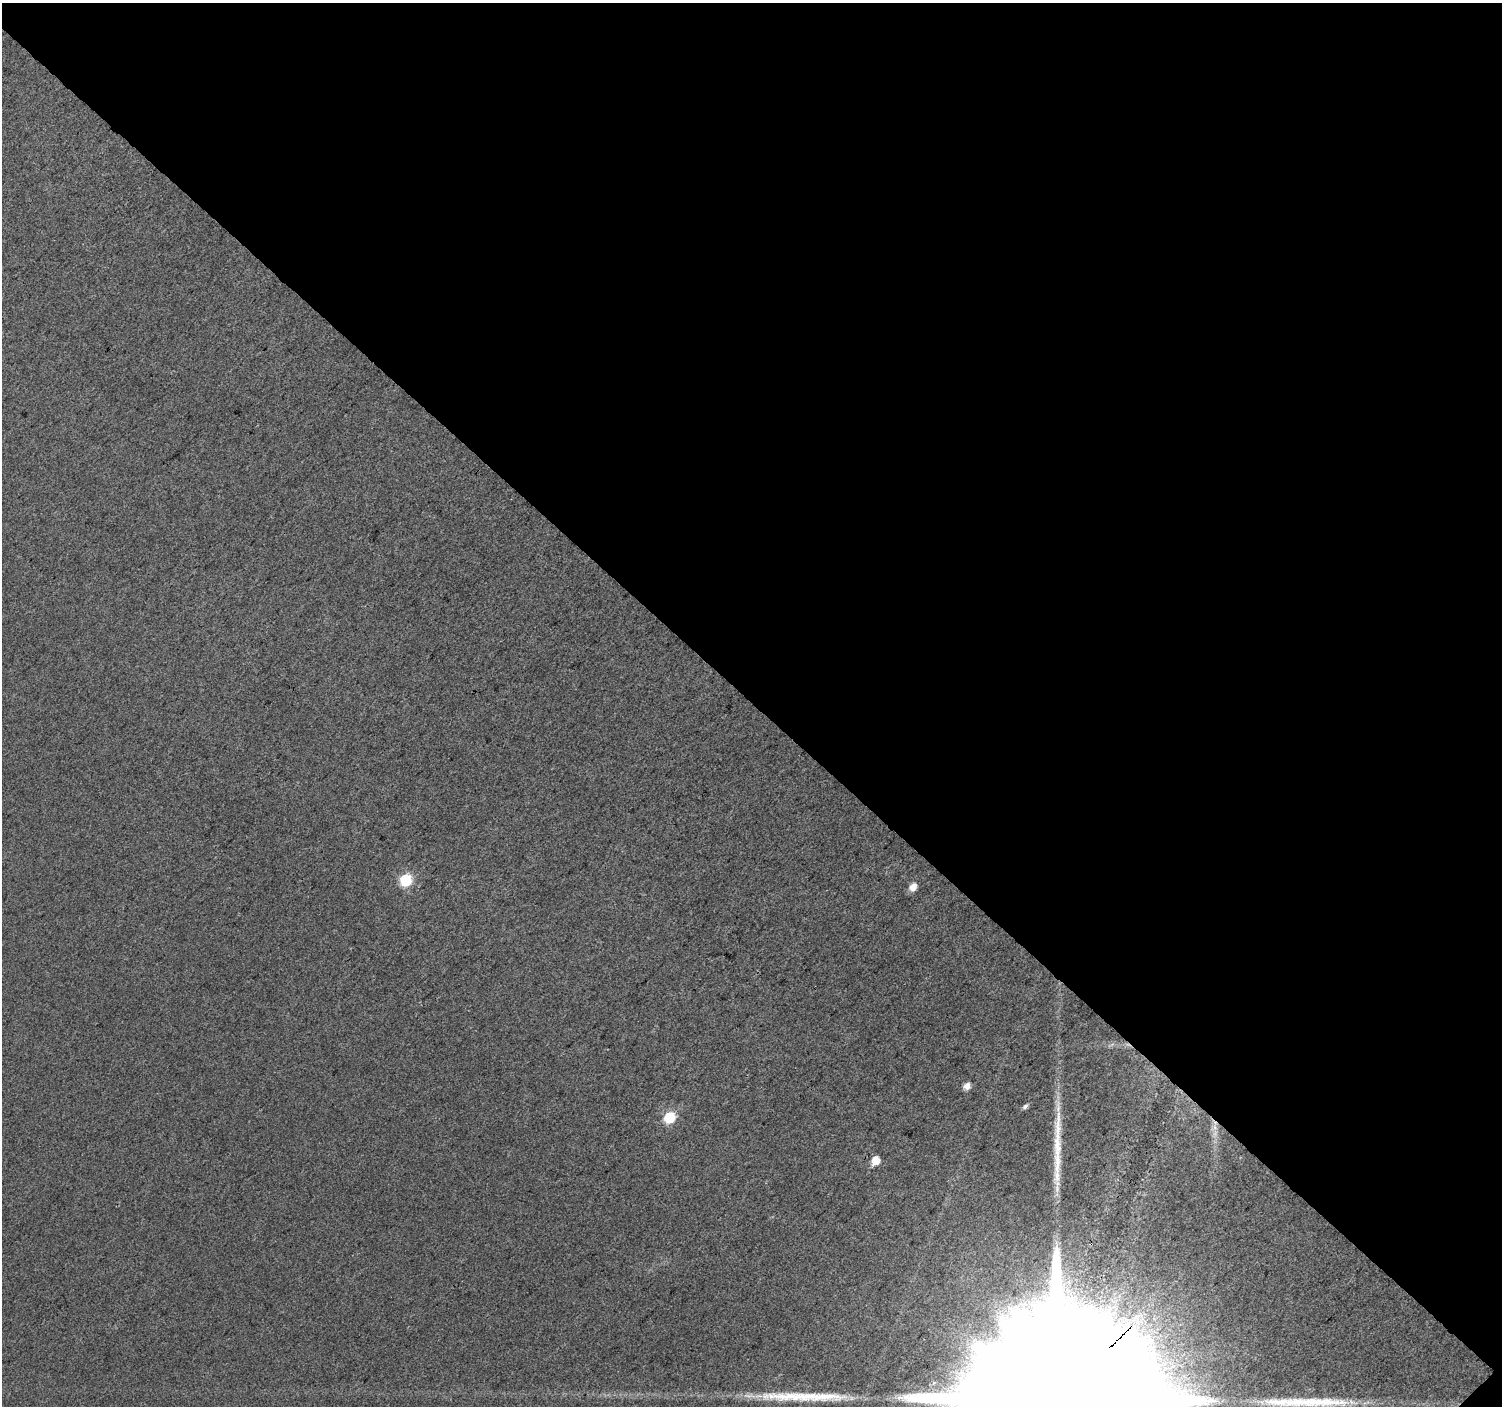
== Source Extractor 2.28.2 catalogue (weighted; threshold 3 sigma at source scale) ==
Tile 2 of 2 x 2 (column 2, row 1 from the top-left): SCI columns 1501-3000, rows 1492-2895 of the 3002 x 3001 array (HDU 1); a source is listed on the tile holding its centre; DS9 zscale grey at full resolution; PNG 1504 x 1408 px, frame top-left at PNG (2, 3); no overlay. Shown black and unused: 50% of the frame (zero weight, under 3 of 4 exposures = <1% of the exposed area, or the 3 px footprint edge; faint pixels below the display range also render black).
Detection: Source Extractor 2.28.2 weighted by HDU 2 'WHT'; one run over the whole footprint, this tile lists its part. Background 0.0349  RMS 0.011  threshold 0.0495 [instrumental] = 3 sigma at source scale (4.5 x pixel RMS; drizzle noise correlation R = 1.50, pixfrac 1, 0.0396/0.0396 arcsec/px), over >= 5 px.
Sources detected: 11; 2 long thin detections or spike segments (spike, bleed or trail) — not listed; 1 inside a brighter listed object's ellipse — not listed separately; the other 8 listed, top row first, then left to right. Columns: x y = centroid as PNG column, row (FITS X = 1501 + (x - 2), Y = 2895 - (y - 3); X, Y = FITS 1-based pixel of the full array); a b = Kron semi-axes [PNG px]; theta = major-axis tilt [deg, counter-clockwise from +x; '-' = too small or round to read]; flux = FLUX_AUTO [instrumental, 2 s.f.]
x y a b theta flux
406 881 7 6 - 86
913 887 8 6 53 10
967 1086 6 5 - 9.5
1025 1106 7 5 40 3.2
669 1118 6 6 - 74
875 1160 6 6 - 19
1054 1401 108 34 44 300000
1294 1402 93 13 -1 74
Overlapping masked pixels (flux is a lower limit): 1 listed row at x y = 1054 1401
Isophote crosses this tile's border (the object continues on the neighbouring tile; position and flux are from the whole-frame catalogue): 2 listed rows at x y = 1054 1401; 1294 1402